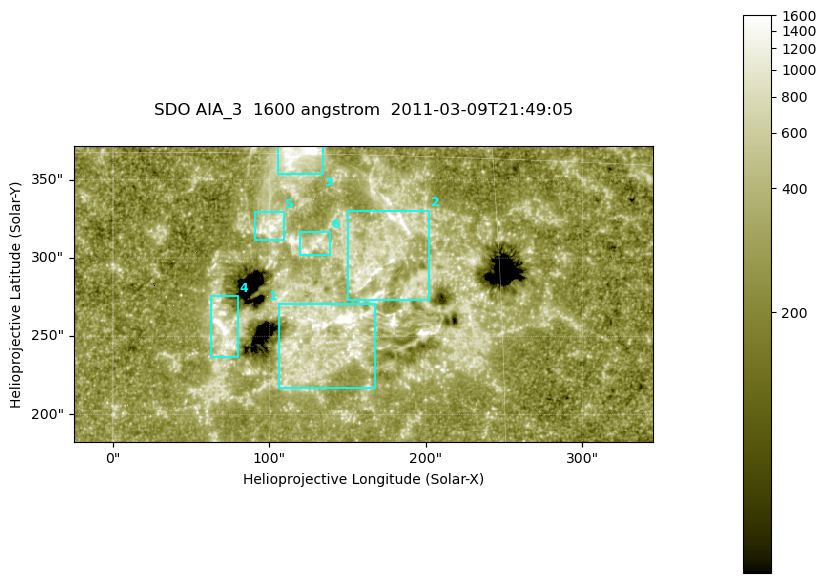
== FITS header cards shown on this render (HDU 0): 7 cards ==
TELESCOP= 'SDO     '           /
INSTRUME= 'AIA_3   '           /
WAVELNTH=                 1600 /
WAVEUNIT= 'angstrom'           /
DATE-OBS= '2011-03-09T21:49:05.126' /
CTYPE1  = 'HPLN-TAN'           /
CTYPE2  = 'HPLT-TAN'           /

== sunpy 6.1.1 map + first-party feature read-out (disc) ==
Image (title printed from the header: SDO AIA_3  1600 angstrom  2011-03-09T21:49:05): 607 x 311 px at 0.609 arcsec/px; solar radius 967 arcsec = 1586 px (partial field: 2.4% of the solar disc is inside the frame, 100% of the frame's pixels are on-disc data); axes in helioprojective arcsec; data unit not stated in the header (colour bar unlabelled)
Pointing: header CRPIX1/2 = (2052.59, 2044.23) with CRVAL1/2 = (0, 0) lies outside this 607 x 311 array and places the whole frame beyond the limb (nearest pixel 1.42 R_sun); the SolarSoft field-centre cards XCEN/YCEN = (160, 277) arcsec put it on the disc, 1882 arcsec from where CRPIX/CRVAL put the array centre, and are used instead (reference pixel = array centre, CRVAL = XCEN/YCEN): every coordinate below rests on XCEN/YCEN
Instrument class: DISC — disc imager (sunpy class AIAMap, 1600 A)
Bright regions (active regions / flare kernels): reference = the on-disc median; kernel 5 px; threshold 5 sigma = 471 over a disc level ~263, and >= 1.15x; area >= 188 px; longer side >= 4 px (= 2.4 arcsec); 6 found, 6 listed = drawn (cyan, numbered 1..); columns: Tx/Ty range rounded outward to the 2 arcsec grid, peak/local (2 s.f.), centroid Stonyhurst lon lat
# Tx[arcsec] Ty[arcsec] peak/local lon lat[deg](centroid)
1 106..168 216..272 13 +8 +8
2 150..204 272..332 5.5 +11 +11
3 104..134 352..372 13 +7 +15
4 62..80 236..276 7.3 +4 +8
5 90..110 310..330 8 +6 +12
6 118..140 300..318 5.1 +8 +11